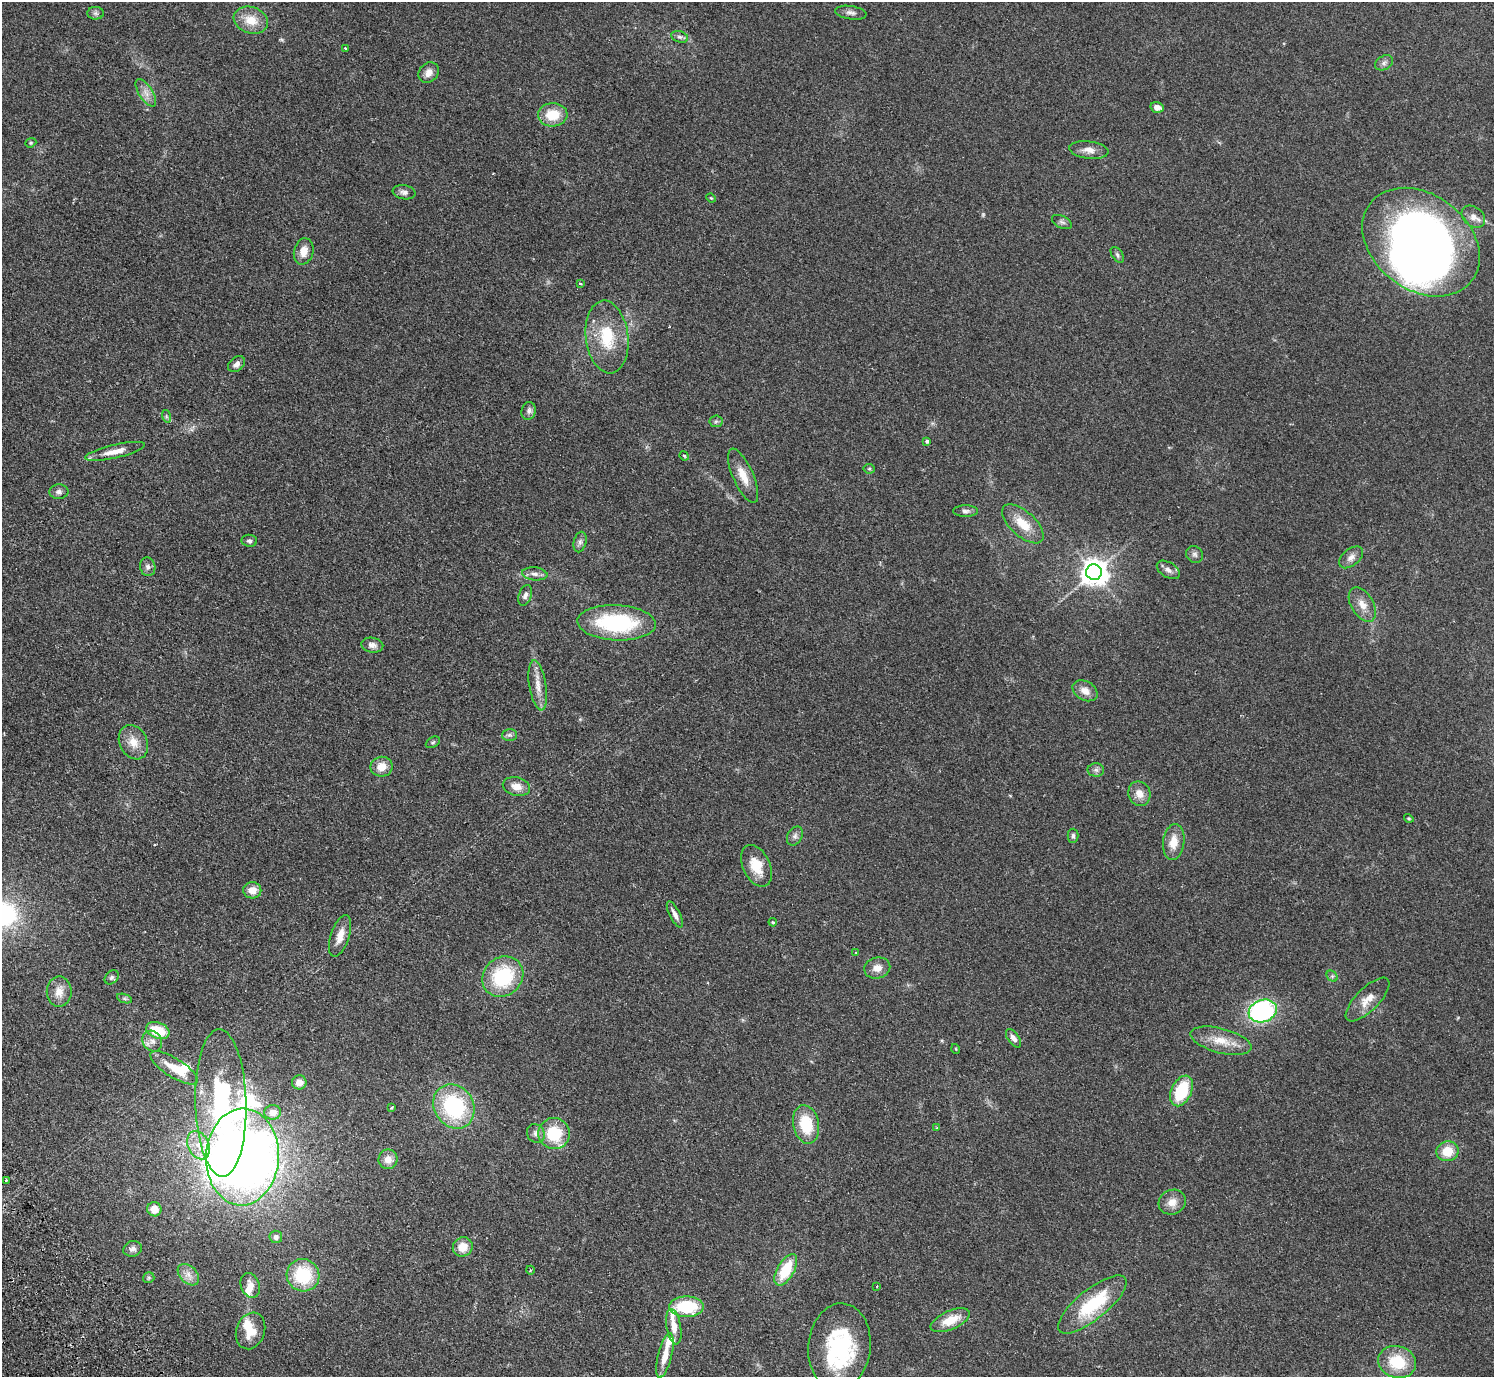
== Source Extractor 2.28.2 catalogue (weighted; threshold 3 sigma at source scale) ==
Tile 7 of 4 x 4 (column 3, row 2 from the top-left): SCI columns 3029-4520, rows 2951-4325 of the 6057 x 6041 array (HDU 1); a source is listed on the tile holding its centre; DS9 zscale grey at full resolution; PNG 1496 x 1379 px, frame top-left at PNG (2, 2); each listed source drawn as its Kron ellipse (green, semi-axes under 4 px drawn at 4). Shown black and unused: <1% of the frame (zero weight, under 2 of 3 exposures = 3% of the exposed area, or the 3 px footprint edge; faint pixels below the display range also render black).
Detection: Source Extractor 2.28.2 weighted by HDU 2 'WHT'; one run over the whole footprint, this tile lists its part. Background 0.19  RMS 0.011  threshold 0.05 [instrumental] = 3 sigma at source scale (4.5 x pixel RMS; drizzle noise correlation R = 1.50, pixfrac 1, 0.05/0.05 arcsec/px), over >= 5 px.
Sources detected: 124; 1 too faint to see at this stretch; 4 inside a brighter object's white glare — neither listed nor drawn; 6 inside a brighter listed object's ellipse — not listed separately; the other 113 listed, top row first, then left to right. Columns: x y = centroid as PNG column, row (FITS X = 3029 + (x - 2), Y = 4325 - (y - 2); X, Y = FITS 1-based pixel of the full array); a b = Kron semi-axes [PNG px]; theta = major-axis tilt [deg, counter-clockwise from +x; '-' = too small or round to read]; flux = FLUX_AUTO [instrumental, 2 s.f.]
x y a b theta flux
96 13 8 6 -1 2.6
851 13 16 6 -9 4.9
251 20 18 13 -17 20
680 37 9 5 -17 2.8
345 48 3 3 - 1.1
1384 63 9 7 30 3.6
429 73 11 9 47 8.7
146 93 16 7 -58 7.6
1157 107 7 5 -13 7.1
553 115 15 11 3 26
31 143 6 4 20 1.5
1089 150 19 8 -6 8.9
404 192 11 7 -9 4.2
711 198 5 3 - 0.87
1473 217 13 9 -40 8
1062 222 11 6 -26 3
1421 242 64 48 -37 720
304 251 13 9 75 12
1117 255 9 5 -55 2.5
580 283 4 3 - 1.4
607 337 36 21 -83 48
237 364 9 6 40 4.6
529 411 9 7 75 3.7
166 416 6 4 -72 1.8
716 421 6 6 - 2
927 441 4 4 - 2
115 451 30 6 13 14
684 456 5 4 - 1.2
869 469 5 5 - 1.6
743 476 29 10 -66 17
59 492 9 7 4 3.7
965 511 12 5 0 3.7
1023 524 25 12 -42 24
249 541 8 6 -5 2.5
580 542 10 6 76 3.8
1195 554 9 8 - 3.6
1351 557 14 8 39 6.6
148 567 9 7 -79 3.8
1168 570 13 7 -32 5.1
1094 572 8 8 - 1200
535 574 13 6 -5 5.3
525 595 11 6 71 4.1
1362 605 19 11 -59 12
616 623 39 17 -3 100
372 645 11 7 -10 5.4
538 685 25 8 -81 13
1085 691 13 9 -30 9.8
509 735 7 6 - 2.7
133 742 18 14 -62 15
433 742 8 5 30 1.7
382 767 11 10 - 13
1096 770 8 6 -1 3.4
516 787 14 9 -13 10
1139 794 12 11 - 10
1409 818 5 3 - 1.2
795 836 10 7 62 4.1
1073 836 7 5 89 2.3
1174 842 18 10 83 16
756 866 22 13 -65 25
252 890 9 8 - 11
675 914 14 5 -63 6.2
773 922 4 3 - 1.2
340 936 22 9 72 13
856 952 3 2 - 0.79
877 968 13 10 13 9.3
1332 976 6 5 - 1.7
112 977 8 6 44 2.4
503 977 22 19 43 75
59 992 15 12 89 11
125 998 8 3 -19 1.7
1368 999 29 11 45 15
1263 1011 14 11 19 160
158 1030 12 8 -20 31
1014 1038 10 5 -55 6.3
152 1041 11 9 -55 7.2
1221 1041 31 12 -15 21
956 1049 5 3 - 0.87
174 1068 27 9 -32 20
299 1082 7 7 - 7.5
1181 1091 16 10 65 50
221 1103 74 25 -88 160
454 1106 23 19 -57 100
392 1107 3 2 - 1.1
273 1112 8 7 - 10
806 1124 19 13 -78 40
937 1128 3 3 - 1.4
536 1133 10 8 -55 5.3
554 1134 16 15 - 43
199 1145 15 10 -65 14
1447 1151 11 10 - 20
242 1157 48 36 87 1500
388 1159 9 9 - 9.1
6 1180 3 3 - 3
1172 1202 14 12 26 11
154 1209 7 7 - 11
276 1237 6 6 - 4.4
463 1247 10 9 - 15
133 1249 9 7 21 4.6
530 1270 4 3 - 0.98
786 1270 17 8 60 40
188 1275 12 8 -45 7.6
303 1275 16 16 - 56
149 1278 6 5 - 2
250 1285 13 9 -69 8.4
877 1286 2 2 - 0.65
1092 1304 42 15 39 69
687 1307 17 10 0 56
950 1320 21 9 24 22
674 1327 18 7 -80 14
251 1331 19 14 71 21
839 1346 43 31 84 120
665 1355 23 7 76 17
1397 1362 19 16 -17 39